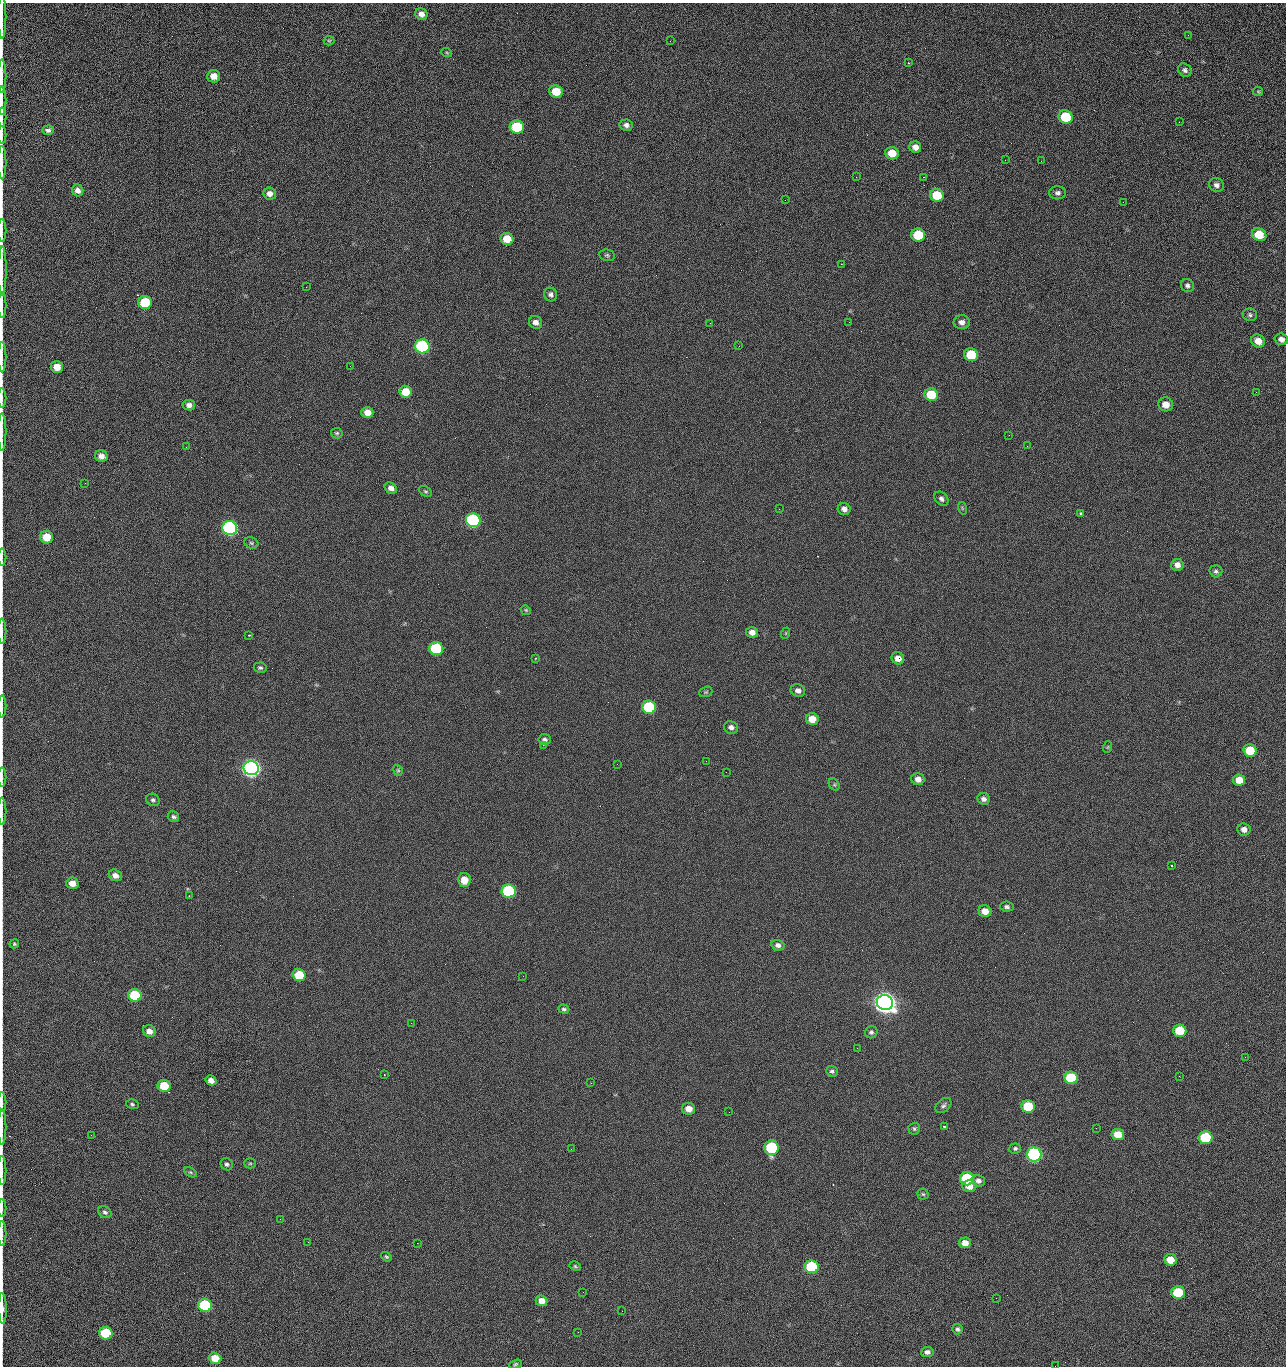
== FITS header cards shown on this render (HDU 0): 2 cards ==
NAXIS1  =                 1284 /fastest changing axis
NAXIS2  =                 1364 /next to fastest changing axis

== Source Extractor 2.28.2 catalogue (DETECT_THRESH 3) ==
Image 1284 x 1364 px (HDU 0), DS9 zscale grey, 1 PNG px = 1 image px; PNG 1288 x 1368 px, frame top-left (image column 1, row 1364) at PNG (2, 3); each listed source drawn as its Kron ellipse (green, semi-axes under 4 px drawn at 4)
Background 126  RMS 14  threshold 43.5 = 3 sigma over >= 5 px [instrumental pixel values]
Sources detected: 198; all 198 listed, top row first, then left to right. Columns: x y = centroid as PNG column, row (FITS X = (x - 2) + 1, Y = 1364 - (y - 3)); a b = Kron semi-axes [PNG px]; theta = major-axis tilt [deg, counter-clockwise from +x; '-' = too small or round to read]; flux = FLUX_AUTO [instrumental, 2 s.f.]
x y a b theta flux
421 14 6 5 - 4.9e+03
2 17 22 2 90 3.8e+03
1188 35 3 2 - 1.3e+03
329 41 5 4 - 1.2e+03
670 41 2 2 - 2.3e+03
447 53 5 3 - 1.1e+03
908 63 3 3 - 7.7e+02
1185 70 7 6 - 2.8e+03
2 76 16 2 90 3.0e+03
214 76 6 6 - 8.5e+03
556 91 7 6 - 2.2e+04
1258 91 5 4 - 1.1e+03
2 101 14 2 90 2.7e+03
2 117 10 2 90 2.0e+03
1066 117 7 6 - 4.2e+04
1179 122 2 2 - 1.3e+03
626 125 6 5 - 3.4e+03
517 127 7 6 - 5.3e+04
48 130 6 4 3 2.7e+03
2 135 9 2 90 1.4e+03
915 147 6 5 - 5.9e+03
892 153 7 6 - 1.6e+04
1005 160 3 2 - 1.4e+03
1041 161 2 2 - 1.8e+03
2 163 17 2 90 2.7e+03
856 177 2 2 - 2.4e+03
923 177 2 2 - 3.0e+04
1216 185 7 6 - 3.8e+03
78 190 6 5 - 4.7e+03
1058 193 8 6 1 3.1e+03
270 194 6 6 - 5.8e+03
937 195 7 6 - 2.8e+04
785 200 2 2 - 5.0e+02
1123 202 3 2 - 1.0e+03
2 231 11 2 90 1.8e+03
918 235 7 6 - 4.1e+04
1259 235 7 6 - 2.5e+04
507 239 6 6 - 1.9e+04
607 255 8 5 -9 2.0e+03
841 264 2 2 - 2.7e+04
2 271 25 2 90 4.8e+03
1187 285 7 6 - 2.7e+03
306 287 2 2 - 7.5e+02
551 294 7 6 - 3.1e+03
145 302 7 6 - 5.0e+04
2 305 13 2 90 2.4e+03
1250 315 7 6 - 2.4e+03
536 322 7 6 - 4.8e+03
849 322 3 2 - 7.7e+02
962 322 8 7 - 4.5e+03
710 323 2 2 - 3.4e+03
1281 339 7 5 -20 4.2e+03
1258 341 7 6 - 1.0e+04
422 346 7 7 - 1.6e+05
739 346 2 2 - 5.2e+02
971 355 7 6 - 3.8e+04
2 357 15 2 90 2.7e+03
350 366 2 2 - 2.6e+03
57 367 6 6 - 1.1e+04
406 392 6 6 - 1.9e+04
1256 392 2 2 - 1.4e+03
931 395 7 6 - 3.2e+04
2 398 10 2 90 1.5e+03
1166 404 7 7 - 9.9e+03
189 405 6 5 - 4.5e+03
367 412 6 5 - 9.2e+03
2 432 19 2 90 3.3e+03
337 433 6 5 - 1.6e+03
1009 435 2 2 - 1.4e+03
1027 446 2 2 - 5.2e+02
186 447 2 2 - 2.9e+03
101 456 6 5 - 6.0e+03
85 483 2 2 - 9.7e+02
391 488 6 5 - 4.8e+03
425 491 7 5 -29 1.6e+03
941 499 8 6 -46 3.3e+03
962 508 6 4 -72 1.1e+03
779 509 2 2 - 5.7e+02
844 509 6 6 - 5.0e+03
1080 513 3 3 - 2.3e+03
473 520 7 7 - 1.9e+05
230 528 7 7 - 3.2e+05
47 537 6 6 - 1.8e+04
251 543 7 5 -22 1.8e+03
2 557 8 2 90 1.4e+03
1177 565 6 6 - 5.3e+03
1216 571 6 6 - 2.3e+03
526 610 5 4 - 1.3e+03
2 631 12 2 90 2.2e+03
752 632 6 5 - 5.2e+03
786 633 6 3 72 1.0e+03
249 635 3 2 - 6.8e+02
436 649 7 6 - 8.8e+04
536 658 3 2 - 6.4e+02
898 658 6 6 - 6.7e+03
260 668 6 5 - 1.8e+03
798 691 7 6 - 4.2e+03
706 692 7 5 20 1.3e+03
2 706 11 2 90 1.9e+03
649 707 7 6 - 7.9e+04
812 719 6 6 - 1.4e+04
731 727 7 6 - 3.7e+03
545 739 6 5 - 2.5e+03
543 745 2 2 - 3.6e+03
1108 747 6 3 71 9.5e+02
1250 750 6 6 - 2.6e+04
706 761 2 2 - 2.2e+03
617 764 2 2 - 2.4e+03
251 768 7 7 - 7.2e+05
398 770 6 4 -68 1.3e+03
726 772 2 2 - 2.4e+03
2 777 9 2 90 1.4e+03
918 779 6 6 - 6.0e+03
1239 780 6 5 - 1.3e+04
834 785 6 5 - 1.3e+03
984 799 6 5 - 3.8e+03
153 800 7 6 - 2.2e+03
2 811 13 2 90 2.2e+03
173 817 6 5 - 2.4e+03
1244 829 7 6 - 5.6e+03
1171 866 3 2 - 1.7e+03
115 875 7 5 -19 5.9e+03
464 880 7 6 - 1.3e+04
72 883 6 5 - 9.4e+03
509 891 7 6 - 1.2e+05
189 896 2 2 - 4.8e+02
1007 907 7 5 -8 2.5e+03
985 911 6 5 - 9.1e+03
14 944 5 4 - 1.5e+03
778 945 7 5 -14 3.6e+03
299 975 6 6 - 3.2e+04
523 976 2 2 - 2.1e+03
135 995 7 6 - 5.1e+04
885 1003 8 7 - 1.4e+06
564 1009 5 4 - 1.9e+03
411 1023 2 2 - 5.6e+03
149 1031 6 5 - 6.0e+03
1180 1031 6 6 - 2.9e+04
871 1032 6 6 - 2.2e+03
857 1048 2 2 - 1.4e+03
1245 1057 2 2 - 2.0e+03
832 1071 6 5 - 2.0e+03
384 1074 3 2 - 1.3e+03
1179 1076 2 2 - 2.7e+03
1071 1078 7 6 - 4.6e+04
211 1080 5 4 - 5.3e+03
591 1083 2 2 - 4.4e+02
164 1086 6 6 - 3.0e+04
2 1102 10 2 90 1.3e+03
132 1104 6 5 - 1.7e+03
943 1106 9 6 42 2.6e+03
1028 1107 7 6 - 4.3e+04
689 1109 6 6 - 8.6e+03
729 1112 2 2 - 8.5e+02
944 1126 3 3 - 1.4e+03
2 1127 17 2 90 2.8e+03
1096 1128 2 2 - 4.6e+02
914 1129 6 6 - 1.8e+03
1118 1134 6 5 - 1.6e+04
91 1135 2 2 - 2.5e+03
1205 1137 7 6 - 5.7e+04
772 1148 7 7 - 7.8e+04
1015 1148 6 5 - 1.9e+03
571 1149 2 2 - 9.3e+02
1034 1154 7 7 - 2.8e+05
250 1163 5 5 - 1.4e+03
227 1164 6 6 - 2.6e+03
2 1170 14 2 90 2.2e+03
190 1172 7 4 -31 1.4e+03
967 1179 7 6 - 8.4e+04
978 1181 7 5 -19 3.8e+03
969 1186 7 6 - 1.0e+04
923 1194 5 5 - 1.5e+03
2 1208 9 2 90 1.4e+03
105 1212 7 5 -28 2.4e+03
280 1219 2 2 - 2.2e+03
2 1233 12 2 90 2.0e+03
308 1242 3 2 - 1.8e+03
417 1243 2 2 - 5.5e+03
965 1243 6 5 - 8.5e+03
386 1257 5 4 - 1.4e+03
1170 1260 6 5 - 1.3e+04
575 1266 6 4 -28 1.4e+03
812 1267 7 6 - 7.9e+04
583 1292 2 2 - 4.9e+02
1178 1292 6 6 - 4.5e+04
996 1298 2 2 - 2.8e+03
541 1301 6 5 - 7.2e+03
205 1305 7 6 - 9.8e+04
2 1308 15 3 -89 4.9e+03
622 1311 3 2 - 7.3e+02
957 1329 5 5 - 2.0e+03
578 1332 2 2 - 3.6e+03
106 1333 7 6 - 5.2e+04
927 1352 6 5 - 3.3e+03
215 1358 6 5 - 1.8e+04
515 1364 6 4 18 1.6e+03
1055 1366 2 2 - 1.9e+03
At the frame edge (FLAGS 8, measured only in part): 24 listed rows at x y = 2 17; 2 76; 2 101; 2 117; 2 135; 2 163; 2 231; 2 271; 2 305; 2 357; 2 398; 2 432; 2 557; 2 631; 2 706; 2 777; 2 811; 2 1102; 2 1127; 2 1170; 2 1208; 2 1233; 2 1308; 1055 1366

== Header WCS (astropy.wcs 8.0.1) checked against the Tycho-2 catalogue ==
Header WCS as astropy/WCSLIB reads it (CRVAL/CRPIX/CD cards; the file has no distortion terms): RA---TAN/DEC--TAN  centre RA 15:41:40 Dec +52:00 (235.42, +51.99 deg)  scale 1.26 arcsec/px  FOV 26.9' x 28.5'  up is +92 deg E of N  parity flipped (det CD > 0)
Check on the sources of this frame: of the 60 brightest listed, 10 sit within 2.0 arcsec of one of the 11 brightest Tycho-2 stars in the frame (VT <= 12.29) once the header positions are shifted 0.53 arcsec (0.14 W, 0.51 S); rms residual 0.97 arcsec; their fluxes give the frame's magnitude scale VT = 24.49 - 2.5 log10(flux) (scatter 0.27 mag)
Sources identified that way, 10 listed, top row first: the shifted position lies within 2.0 arcsec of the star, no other Tycho-2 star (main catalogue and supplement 1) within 4.0 arcsec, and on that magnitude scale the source's flux lands within +1.5 / -3 mag of the star's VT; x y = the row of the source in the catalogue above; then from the Tycho-2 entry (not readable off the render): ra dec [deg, ICRS J2000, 3 dp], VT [Tycho-2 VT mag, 2 dp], TYC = Tycho-2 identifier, HIP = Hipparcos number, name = IAU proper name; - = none
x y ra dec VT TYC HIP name
422 346 235.614 +52.064 11.61 3489-1132-1 - -
473 520 235.514 +52.049 11.19 3489-1407-1 - -
230 528 235.515 +52.133 11.12 3489-1380-1 - -
251 768 235.378 +52.130 9.31 3489-1322-1 76850 -
509 891 235.303 +52.042 11.52 3489-958-1 - -
885 1003 235.232 +51.912 9.59 3489-824-1 - -
1034 1154 235.143 +51.862 10.97 3489-1016-1 - -
967 1179 235.131 +51.886 12.29 3489-908-1 - -
812 1267 235.084 +51.941 11.45 3489-1346-1 - -
205 1305 235.075 +52.152 11.74 3489-912-1 - -